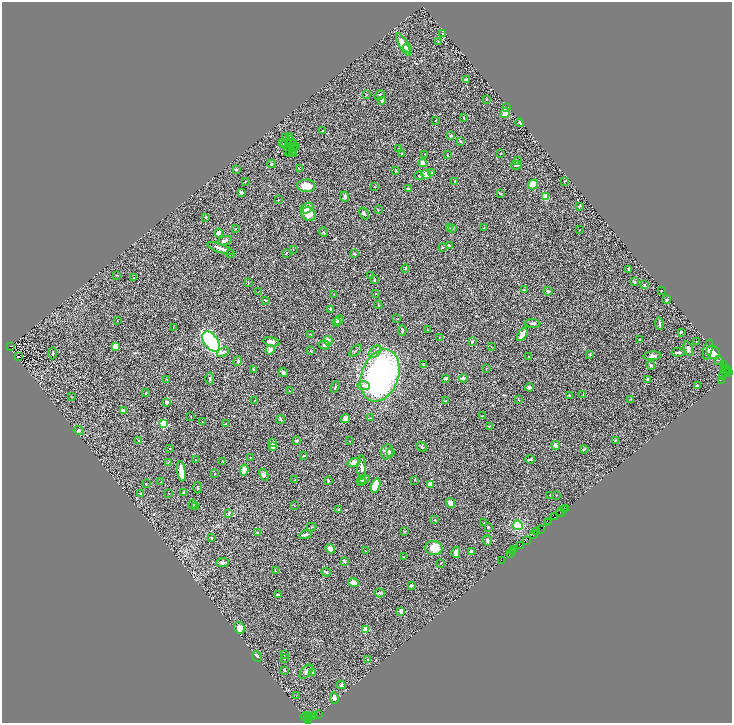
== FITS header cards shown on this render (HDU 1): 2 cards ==
NAXIS1  =                 1460
NAXIS2  =                 1442

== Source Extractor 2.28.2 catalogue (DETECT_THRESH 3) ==
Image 1460 x 1442 px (HDU 1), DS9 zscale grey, zoomed out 1/2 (1 PNG px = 2 x 2 image px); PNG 734 x 725 px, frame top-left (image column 1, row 1442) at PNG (2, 2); each listed source drawn as its Kron ellipse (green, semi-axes under 4 px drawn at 4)
Background 0.551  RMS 0.04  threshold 0.119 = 3 sigma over >= 5 px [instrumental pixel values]
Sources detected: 329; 42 cannot appear on this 1/2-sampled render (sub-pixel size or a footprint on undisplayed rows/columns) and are neither listed nor drawn; the other 287 listed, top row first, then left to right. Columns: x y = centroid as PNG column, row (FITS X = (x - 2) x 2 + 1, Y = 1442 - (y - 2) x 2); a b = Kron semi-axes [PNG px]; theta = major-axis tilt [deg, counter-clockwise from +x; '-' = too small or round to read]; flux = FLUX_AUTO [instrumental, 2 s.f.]
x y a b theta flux
443 34 3 3 - 4.4
438 41 2 2 - 2.2
403 45 13 4 -62 62
408 48 4 4 - 15
466 80 4 3 - 16
366 95 3 2 - 3
379 95 6 3 52 8.8
486 99 3 2 - 3.7
382 100 3 3 - 13
507 107 3 2 - 4.1
505 113 5 4 - 81
463 117 3 2 - 4.8
435 120 3 2 - 4.9
520 123 4 2 - 13
322 131 2 2 - 5.6
451 136 4 2 - 6.8
285 137 2 1 - 1.9
290 137 2 1 - 20
291 140 2 1 - 0.068
461 141 4 2 - 6.2
283 143 2 1 - 1.1
289 144 2 1 - 6.7
294 144 3 1 - 0.42
284 145 3 1 - 3.4
296 146 3 1 - 3.7
295 148 2 1 - 0.18
399 148 2 1 - 2.3
287 152 2 1 - 0.82
293 152 2 1 - 2.2
289 153 2 2 - 3
501 153 2 2 - 3.3
294 154 2 1 - 3.5
402 154 3 3 - 7.4
425 154 2 1 - 2.2
447 155 2 1 - 3.7
517 160 3 3 - 4.9
422 163 4 3 - 26
272 164 4 3 - 9.7
516 165 5 1 - 5.2
236 169 3 2 - 11
300 169 3 2 - 2.3
396 171 3 2 - 4.8
432 172 3 3 - 7
426 174 5 4 - 49
419 176 4 3 - 8.4
455 181 2 2 - 5.8
565 181 4 3 - 5.7
245 182 3 2 - 4.4
533 184 5 4 - 110
306 186 9 6 -2 77
375 187 3 2 - 4.9
408 189 3 3 - 12
241 193 3 2 - 11
501 193 3 2 - 4.6
345 197 5 4 - 10
545 197 4 4 - 70
279 200 2 2 - 3
579 206 3 2 - 5.9
307 208 7 5 29 43
378 210 2 2 - 2.7
364 213 6 3 -61 13
309 214 7 6 - 87
206 217 2 2 - 6.5
449 228 3 2 - 4.4
452 228 3 3 - 13
484 228 2 2 - 3.7
235 229 2 1 - 2.2
580 230 2 1 - 2.1
323 232 5 2 - 6.7
219 233 4 3 - 42
225 241 7 3 19 22
449 245 4 2 - 21
442 247 3 2 - 5.3
220 248 14 3 -19 29
293 249 2 1 - 1.9
286 253 3 2 - 3.3
230 254 2 2 - 2.7
354 254 3 2 - 13
405 268 4 3 - 6.4
629 269 4 2 - 13
117 275 3 2 - 2.9
371 275 3 2 - 3.2
134 278 2 2 - 3
374 280 4 3 - 7.3
248 282 3 2 - 4.1
634 282 3 2 - 12
644 284 3 2 - 3.8
524 290 2 2 - 9.6
259 291 2 1 - 2.3
548 291 4 3 - 8.8
661 291 2 1 - 4.2
375 293 2 2 - 2.8
334 294 2 1 - 2.1
265 300 4 1 - 7
667 300 4 4 - 8.8
378 305 4 2 - 5
331 309 3 3 - 19
397 319 3 2 - 3.4
339 320 5 3 - 14
117 321 2 1 - 1.8
337 322 5 3 - 16
659 323 6 3 -82 15
532 324 8 3 -4 17
173 328 2 2 - 2.4
428 330 2 2 - 2.9
402 331 5 2 - 13
681 332 3 2 - 6.6
310 334 3 2 - 4.6
522 334 7 3 60 62
439 338 2 2 - 3
639 340 3 2 - 10
328 341 5 4 - 47
696 341 2 1 - 2.3
211 342 11 6 -53 1200
271 342 8 3 -13 28
472 342 2 2 - 37
325 345 6 4 -15 16
10 346 2 1 - 94
115 346 4 4 - 61
491 347 2 2 - 3.2
688 349 7 4 -70 19
708 349 10 4 75 18
270 350 5 3 - 36
311 351 3 2 - 4.3
355 351 7 2 43 8.5
223 352 6 3 24 14
375 352 7 4 49 27
678 352 6 2 -2 12
713 352 7 6 - 130
53 353 6 2 89 6.7
590 355 3 3 - 8.5
19 356 2 1 - 2.5
652 356 9 4 5 20
528 357 3 3 - 4.4
719 360 4 2 - 4.7
238 361 5 3 - 8.3
723 364 2 1 - 16
423 365 4 2 - 5.7
651 365 4 4 - 11
724 367 3 2 - 330
486 368 2 2 - 3.4
727 368 2 1 - 33
254 370 3 2 - 9.3
723 371 2 1 - 200
727 371 2 1 - 270
283 372 5 2 - 20
726 372 5 2 - 73
729 373 3 2 - 52
380 375 27 18 69 2300
722 376 2 1 - 120
210 378 6 3 -86 9
446 378 3 2 - 20
463 378 5 2 - 23
167 379 3 2 - 3.1
647 380 4 2 - 15
721 380 2 1 - 27
363 386 6 4 -2 24
697 386 3 2 - 14
335 387 6 3 68 9.1
530 387 4 4 - 14
289 391 3 2 - 3.8
146 393 3 2 - 4.1
569 395 3 2 - 4.3
583 395 4 1 - 3.7
71 397 2 2 - 2.2
630 399 3 2 - 4.2
255 400 4 2 - 5.7
518 400 3 2 - 5.1
446 401 4 2 - 11
167 402 4 3 - 21
123 410 3 2 - 41
483 415 3 2 - 3.3
191 416 3 2 - 3.2
345 418 5 4 - 34
371 418 4 2 - 4.7
281 419 4 2 - 8.7
202 422 2 1 - 1.9
164 424 3 3 - 560
226 424 4 3 - 6.4
489 426 3 2 - 5.8
79 430 5 3 - 9
138 440 2 2 - 2.9
296 440 3 2 - 21
350 441 2 1 - 2.3
615 441 3 2 - 3.9
273 442 3 3 - 23
273 446 4 4 - 21
556 446 4 3 - 26
422 447 5 2 - 9.2
170 448 2 2 - 2.8
584 449 4 3 - 6.6
387 452 7 6 - 49
391 453 4 2 - 4.2
304 455 2 2 - 4.7
250 457 2 2 - 5.1
195 459 2 2 - 2.2
530 459 5 2 - 12
223 461 2 2 - 2.7
168 462 2 1 - 2.4
354 462 6 4 20 48
362 467 12 4 90 26
244 470 5 4 - 58
181 471 10 3 -82 81
214 474 2 2 - 4
264 475 6 4 -60 14
364 479 5 4 - 25
295 480 2 1 - 2.2
415 480 3 2 - 3.4
328 481 3 2 - 10
361 481 5 4 - 13
161 482 3 1 - 2.5
146 484 2 1 - 3.5
430 484 4 4 - 53
376 485 7 4 73 220
197 488 6 3 -89 7.4
184 492 3 3 - 12
141 493 2 2 - 13
168 493 2 2 - 2.2
550 495 2 1 - 2.8
556 495 2 1 - 2.5
450 503 5 4 - 27
193 504 4 3 - 14
294 505 4 1 - 2.9
195 506 2 2 - 3.2
566 508 2 1 - 65
339 509 2 2 - 25
564 510 2 1 - 22
560 512 4 2 - 68
229 513 2 2 - 40
555 517 3 2 - 36
435 520 2 2 - 3.2
549 522 2 1 - 27
484 523 2 1 - 2.6
547 523 2 1 - 71
518 525 5 4 - 190
311 527 5 2 - 5.4
488 527 2 2 - 6
540 529 3 1 - 78
257 532 3 2 - 3.6
404 532 4 3 - 6.7
537 532 3 1 - 38
533 534 2 1 - 42
305 535 6 2 12 22
211 538 3 3 - 7.1
487 540 5 3 - 11
527 540 3 1 - 7.7
521 545 3 1 - 55
434 548 9 7 -11 92
330 549 5 4 - 42
514 550 2 1 - 4.2
365 551 2 1 - 2.5
512 551 3 1 - 7.1
456 552 5 3 - 38
472 552 4 3 - 18
511 554 2 1 - 45
403 557 3 2 - 2.5
344 561 4 3 - 14
502 561 3 2 - 15
223 563 6 3 6 14
441 563 4 2 - 5.1
275 570 3 2 - 4.6
326 572 5 3 - 14
354 583 5 3 - 40
411 586 3 2 - 11
380 593 5 3 - 10
278 595 3 2 - 19
401 611 2 2 - 140
240 628 6 5 - 42
365 630 2 2 - 240
285 655 2 2 - 5.1
257 656 5 4 - 11
284 659 3 2 - 5.9
367 659 2 2 - 2.9
285 671 3 3 - 7.6
306 672 8 5 50 22
313 672 4 3 - 9.9
341 685 4 3 - 10
296 696 2 2 - 2.6
334 698 6 4 -85 21
319 714 2 1 - 13
307 715 2 1 - 62
315 715 2 1 - 72
309 716 2 2 - 76
313 716 2 1 - 6.4
305 717 5 3 - 63
308 717 2 1 - 220
308 720 2 1 - 7.3
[42 sub-pixel or undisplayed-footprint detections neither listed nor drawn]